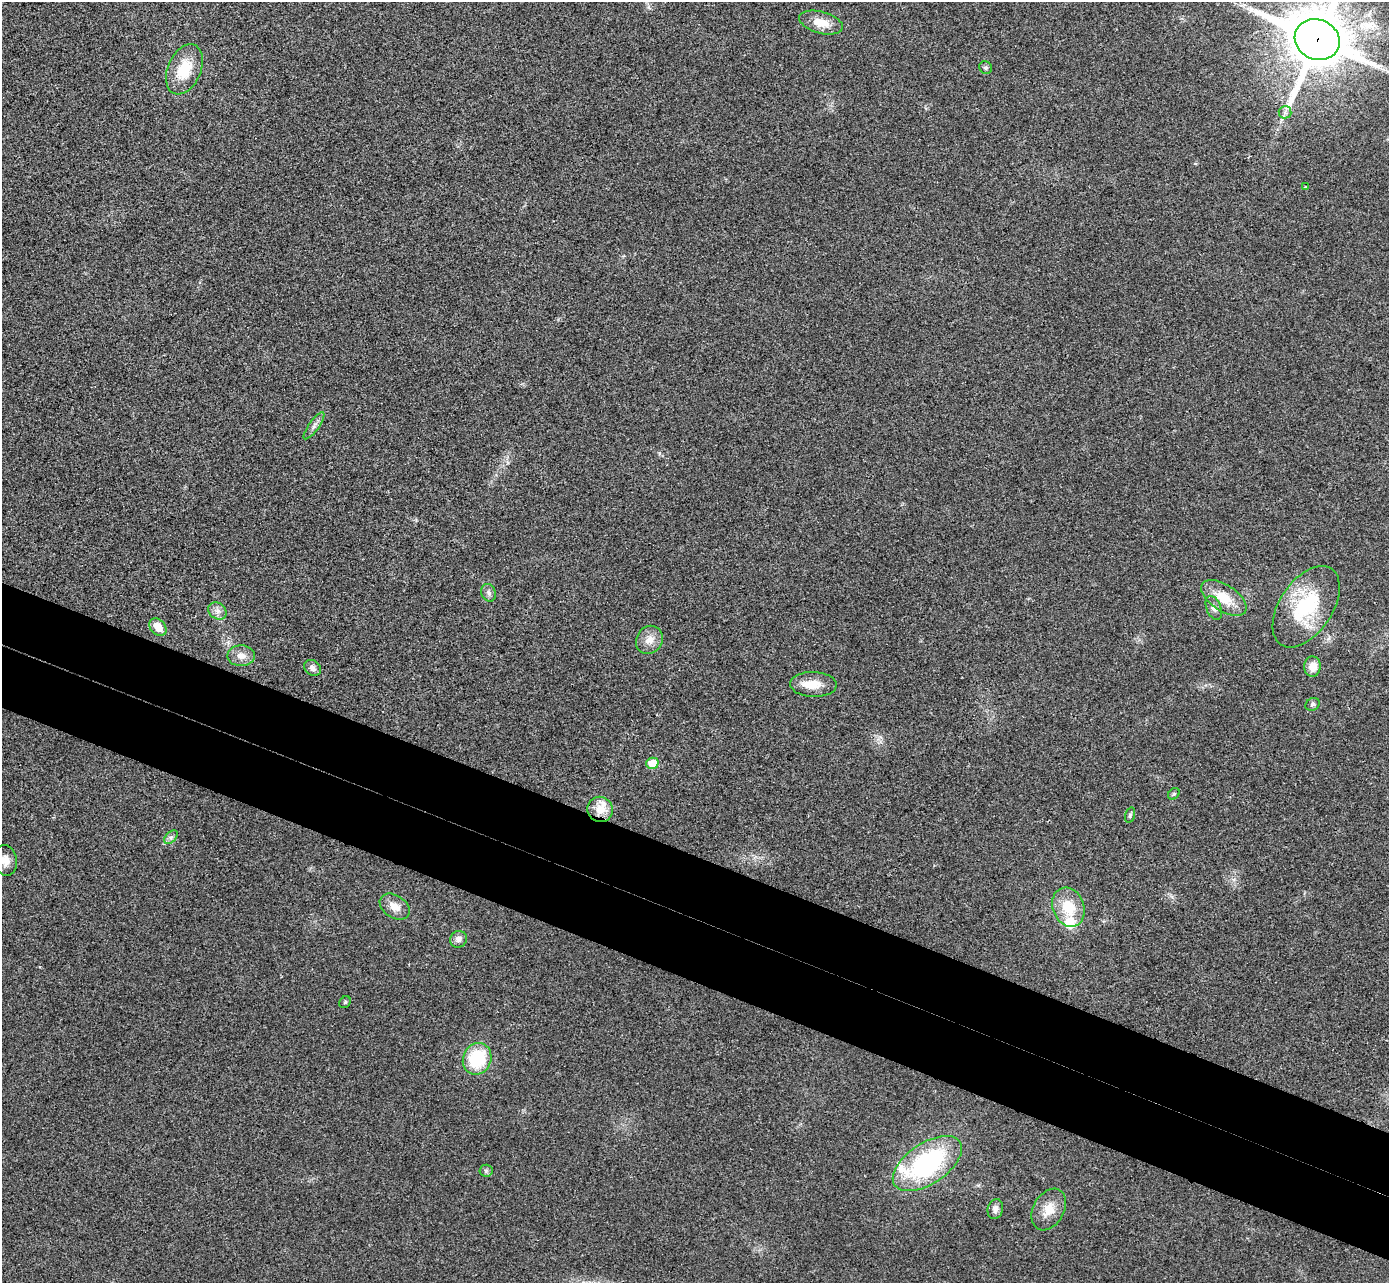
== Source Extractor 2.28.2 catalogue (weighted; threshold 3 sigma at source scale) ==
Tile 6 of 4 x 4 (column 2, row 2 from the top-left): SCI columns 1415-2801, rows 2758-4038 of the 5607 x 5646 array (HDU 1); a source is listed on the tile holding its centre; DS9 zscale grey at full resolution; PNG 1391 x 1285 px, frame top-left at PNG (2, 2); each listed source drawn as its Kron ellipse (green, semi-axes under 4 px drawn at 4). Shown black and unused: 10% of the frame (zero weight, under 3 of 4 exposures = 6% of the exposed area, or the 3 px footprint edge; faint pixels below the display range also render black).
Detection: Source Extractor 2.28.2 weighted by HDU 2 'WHT'; one run over the whole footprint, this tile lists its part. Background 0.025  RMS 0.0063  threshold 0.0283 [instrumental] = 3 sigma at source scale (4.5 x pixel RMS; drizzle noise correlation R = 1.50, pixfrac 1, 0.05/0.05 arcsec/px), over >= 5 px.
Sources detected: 37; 3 inside a brighter listed object's ellipse — not listed separately; the other 34 listed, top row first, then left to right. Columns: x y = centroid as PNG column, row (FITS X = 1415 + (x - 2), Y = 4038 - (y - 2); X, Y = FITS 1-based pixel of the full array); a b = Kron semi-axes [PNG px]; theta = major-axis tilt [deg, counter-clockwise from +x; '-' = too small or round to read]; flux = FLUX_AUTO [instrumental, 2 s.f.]
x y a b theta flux
821 23 22 11 -15 11
1317 40 23 20 -25 4000
986 68 7 6 - 1.4
184 69 26 16 67 22
1285 112 6 6 - 1.8
1305 187 4 2 - 0.45
314 426 16 5 55 3
489 593 9 7 -67 2.2
1224 598 26 13 -33 17
1306 607 45 26 56 51
1214 608 12 7 -69 3.1
217 611 10 8 -35 3.3
158 627 9 7 -48 8.5
649 640 15 13 53 6.8
241 656 14 10 2 5.5
1312 666 10 8 89 6.9
312 668 9 7 -39 2.9
813 684 23 12 -2 11
1313 704 7 6 - 1.4
652 763 6 5 - 13
1174 794 6 5 - 0.96
600 809 13 12 - 11
1130 815 8 4 74 1.2
171 837 8 5 44 1.8
5 860 15 12 -77 6.9
395 907 16 11 -34 7.1
1068 907 20 15 -68 19
458 939 9 8 - 3.5
345 1002 6 5 - 0.86
477 1059 16 14 68 34
927 1164 39 20 34 91
486 1171 6 6 - 1.3
995 1209 10 7 75 3.3
1049 1209 22 15 60 11
Overlapping masked pixels (flux is a lower limit): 2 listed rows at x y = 1317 40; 600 809
Isophote crosses this tile's border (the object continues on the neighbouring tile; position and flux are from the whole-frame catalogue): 2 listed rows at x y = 1317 40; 5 860